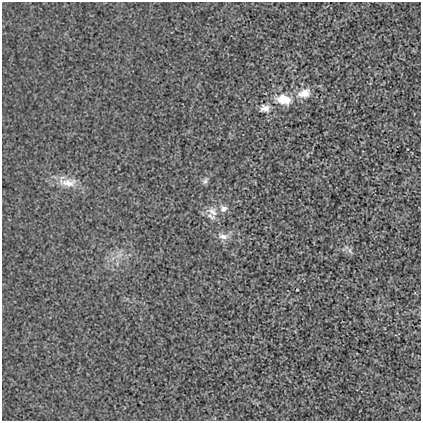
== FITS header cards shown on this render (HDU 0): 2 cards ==
NAXIS1  =                  419
NAXIS2  =                  419

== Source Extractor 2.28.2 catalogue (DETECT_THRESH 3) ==
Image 419 x 419 px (HDU 0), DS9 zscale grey, 1 PNG px = 1 image px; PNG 423 x 423 px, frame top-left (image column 1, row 419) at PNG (2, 2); no overlay
Background 0.00147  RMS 0.016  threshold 0.049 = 3 sigma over >= 5 px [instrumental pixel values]
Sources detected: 9; all 9 listed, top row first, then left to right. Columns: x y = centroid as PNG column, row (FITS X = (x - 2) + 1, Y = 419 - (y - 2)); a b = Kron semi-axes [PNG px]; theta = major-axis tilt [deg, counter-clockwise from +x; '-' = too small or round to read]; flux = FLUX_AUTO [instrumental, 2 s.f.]
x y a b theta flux
304 93 19 11 18 15
284 100 15 10 -13 23
265 108 12 9 1 7.2
205 181 9 6 70 3
67 182 30 13 -13 18
223 209 10 9 - 5.9
212 211 16 10 -47 10
223 236 14 7 -6 6.7
350 251 9 5 -72 3